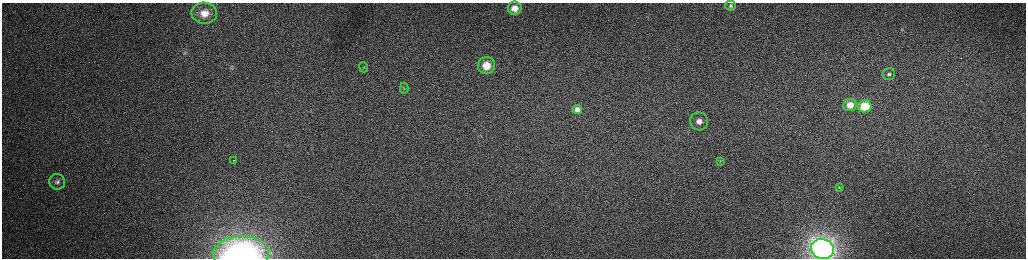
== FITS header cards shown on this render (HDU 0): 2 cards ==
NAXIS1  =                 2048 /fastest changing axis
NAXIS2  =                  512 /next to fastest changing axis

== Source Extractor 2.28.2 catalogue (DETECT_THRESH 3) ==
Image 2048 x 512 px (HDU 0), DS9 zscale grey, zoomed out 1/2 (1 PNG px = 2 x 2 image px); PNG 1028 x 260 px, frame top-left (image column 1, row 511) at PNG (2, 3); each listed source drawn as its Kron ellipse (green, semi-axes under 4 px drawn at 4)
Background 165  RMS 1.6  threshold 4.83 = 3 sigma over >= 5 px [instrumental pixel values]
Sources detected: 19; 2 cannot appear on this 1/2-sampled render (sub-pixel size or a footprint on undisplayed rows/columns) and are neither listed nor drawn; the other 17 listed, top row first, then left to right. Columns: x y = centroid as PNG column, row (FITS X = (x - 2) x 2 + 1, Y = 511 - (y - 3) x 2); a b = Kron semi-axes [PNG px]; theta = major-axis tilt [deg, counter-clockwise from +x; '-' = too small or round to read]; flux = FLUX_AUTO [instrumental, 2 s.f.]
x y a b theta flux
731 6 5 5 - 590
515 8 7 6 - 3500
204 13 13 10 -3 5200
486 66 8 8 - 6600
364 67 5 3 - 340
889 74 6 6 - 800
404 88 5 4 - 480
850 105 7 6 - 3300
865 106 7 6 - 10000
577 109 5 4 - 1400
699 121 9 9 - 3100
233 160 2 1 - 370
720 161 4 2 - 340
57 182 8 7 - 1400
839 188 4 3 - 240
822 249 11 10 - 190000
241 254 28 17 1 77000
At the frame edge (FLAGS 8, measured only in part): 2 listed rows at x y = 822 249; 241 254
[2 sub-pixel or undisplayed-footprint detections neither listed nor drawn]